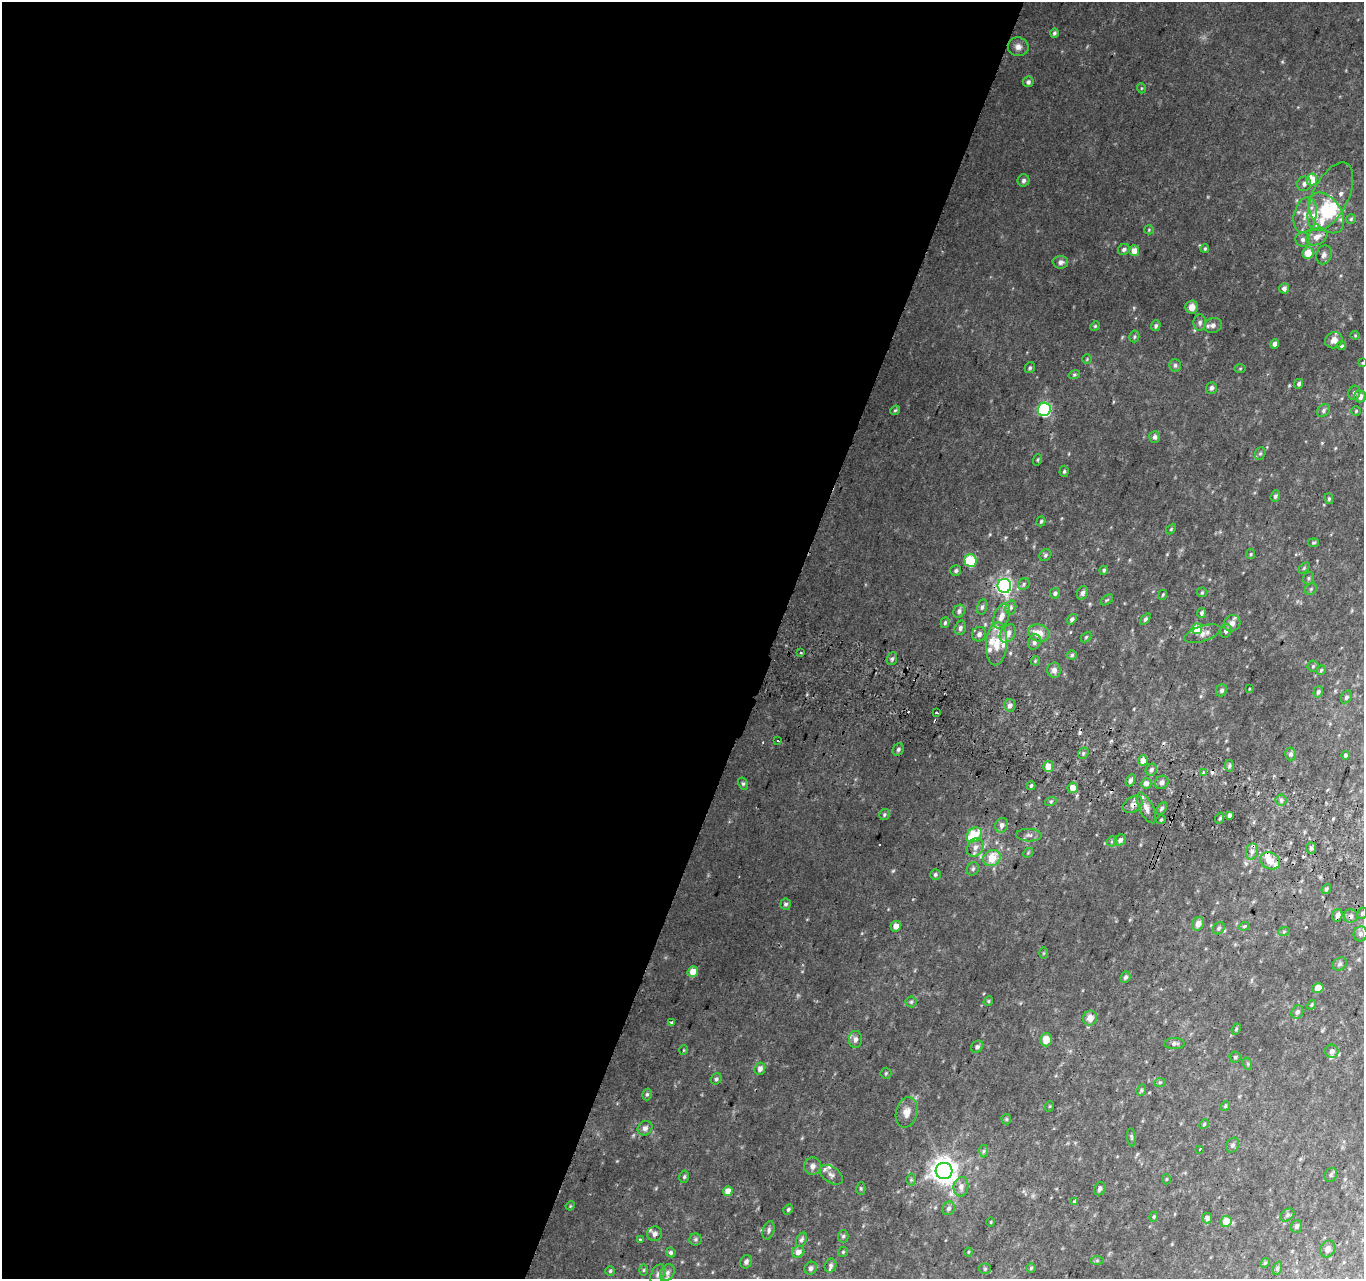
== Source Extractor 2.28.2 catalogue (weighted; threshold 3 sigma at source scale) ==
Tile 5 of 4 x 4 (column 1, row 2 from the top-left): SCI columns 23-1384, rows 2873-4149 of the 5485 x 5679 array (HDU 1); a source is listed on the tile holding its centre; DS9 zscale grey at full resolution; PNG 1366 x 1281 px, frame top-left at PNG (2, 2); each listed source drawn as its Kron ellipse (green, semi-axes under 4 px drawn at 4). Shown black and unused: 57% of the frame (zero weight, under 2 of 3 exposures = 2% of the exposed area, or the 3 px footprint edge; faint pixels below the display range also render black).
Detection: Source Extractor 2.28.2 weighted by HDU 2 'WHT'; one run over the whole footprint, this tile lists its part. Background 0.0468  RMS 0.011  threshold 0.0475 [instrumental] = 3 sigma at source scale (4.5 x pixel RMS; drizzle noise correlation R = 1.50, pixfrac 1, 0.0396/0.0396 arcsec/px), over >= 5 px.
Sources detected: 252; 1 too faint to see at this stretch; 1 inside a brighter object's white glare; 5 cosmic-ray / hot-pixel residue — neither listed nor drawn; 15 inside a brighter listed object's ellipse — not listed separately; the other 230 listed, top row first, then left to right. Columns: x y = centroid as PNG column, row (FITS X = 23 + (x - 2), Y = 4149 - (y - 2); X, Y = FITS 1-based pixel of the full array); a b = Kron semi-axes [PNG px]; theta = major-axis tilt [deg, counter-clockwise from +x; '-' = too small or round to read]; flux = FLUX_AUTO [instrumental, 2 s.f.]
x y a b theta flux
1054 33 4 4 - 2.1
1018 47 10 9 - 5.6
1028 82 5 5 - 3.5
1141 88 5 3 - 1
1312 179 6 5 - 26
1023 180 6 6 - 2.9
1304 184 7 7 - 4
1330 197 37 17 64 26
1326 213 23 14 -55 39
1305 215 18 11 78 15
1351 219 5 5 - 1.4
1149 230 5 4 - 1.2
1317 237 11 8 28 9.1
1303 239 7 7 - 3.8
1124 249 6 5 - 2.7
1205 249 4 3 - 1.4
1134 251 5 5 - 9.4
1308 253 6 5 - 17
1324 255 10 7 73 4.3
1060 262 8 6 -3 3.8
1284 288 5 5 - 3.9
1192 307 6 6 - 6.9
1200 323 8 6 85 3.1
1213 325 9 7 18 4.8
1095 326 5 4 - 1.3
1156 326 5 4 - 2.2
1355 335 4 4 - 1.1
1134 337 6 5 - 1.7
1334 340 9 8 - 7.3
1275 344 5 4 - 3.5
1341 346 4 4 - 1.7
1087 359 5 4 - 1.1
1363 363 4 3 - 0.95
1175 365 6 6 - 2.4
1030 368 6 5 - 1.9
1240 369 5 4 - 1.1
1074 375 6 4 17 1.5
1299 384 5 4 - 2.6
1211 388 6 5 - 3.3
1354 393 7 6 - 2.5
1360 396 6 5 - 6
1044 409 7 6 - 150
895 410 5 4 - 1.6
1323 410 7 5 49 2.5
1356 411 5 5 - 1.4
1155 437 6 5 - 2.9
1260 453 6 5 - 1.8
1037 460 6 3 71 1.4
1064 471 6 4 85 1.8
1275 496 6 4 70 2.2
1329 499 5 4 - 1.5
1041 521 5 4 - 1.5
1171 529 6 4 46 1.3
1313 543 5 3 - 1.3
1251 554 5 4 - 1.2
1045 555 6 5 - 2
970 560 6 6 - 57
1304 568 6 4 46 1.3
956 570 5 5 - 2.2
1104 570 5 4 - 1.8
1308 578 6 5 - 1.9
1024 584 6 5 - 2.2
1004 586 7 7 - 290
1311 589 6 5 - 1.8
1202 592 5 5 - 1.4
1055 593 5 5 - 2.4
1083 593 7 5 66 3.3
1163 595 5 3 - 1.3
1107 600 7 3 36 1.4
982 607 8 5 75 2.6
1011 607 7 5 77 2.5
959 611 7 5 58 3
1202 613 5 4 - 2.4
1001 616 13 7 66 8.5
1072 619 6 4 52 2.5
1145 619 6 4 52 2.4
945 623 5 4 - 1.8
1232 623 8 8 - 5.8
960 628 7 5 74 3.2
1197 629 5 5 - 29
1226 631 7 5 73 3.1
1008 633 10 7 56 8.6
1039 633 11 8 -18 14
979 634 7 7 - 3.9
1202 634 19 7 18 7.6
1086 637 6 4 45 1.3
1034 642 8 6 65 3.4
997 644 21 10 85 17
800 653 3 2 - 1.6
1072 655 5 5 - 1.9
892 659 6 5 - 2.3
1035 661 5 3 - 1
1313 666 5 5 - 1.5
1054 670 7 7 - 5.2
1321 670 5 4 - 1.4
1249 689 4 2 - 0.81
1222 690 6 5 - 2.7
1318 692 6 4 70 2.5
1346 697 7 5 59 2.2
1010 705 6 5 - 4.2
936 713 3 3 - 4.2
778 741 3 3 - 4.1
898 749 6 5 - 2.5
1083 753 6 5 - 1.9
1291 754 6 5 - 3.3
1345 755 4 4 - 2
1143 760 5 4 - 10
1048 766 5 5 - 13
1229 766 6 4 89 2.5
1151 770 6 5 - 2.9
1203 772 3 3 - 2
1130 780 6 4 64 3.1
1162 782 7 6 - 4.2
1146 783 5 5 - 6.1
743 784 6 4 -62 1.8
1031 786 4 3 - 1.6
1072 788 5 5 - 11
1281 800 5 5 - 2.5
1051 801 6 4 19 1.5
1133 805 10 7 35 6
1146 808 17 7 -65 7.6
1162 808 7 4 59 2.2
884 814 5 5 - 1.8
1229 815 4 3 - 2.6
1220 818 5 3 - 1.5
1161 820 4 3 - 1.1
1002 825 7 6 - 4.8
974 835 9 6 41 36
1029 835 12 6 -3 4.1
1120 840 6 5 - 4.3
1112 841 5 5 - 1.9
975 847 10 7 60 7.1
1311 848 6 5 - 2.4
1252 851 8 6 76 3.9
1028 853 6 4 45 1.4
992 858 9 7 27 26
1270 861 10 8 -25 11
973 869 7 6 - 2.4
935 875 5 5 - 2
1326 889 5 4 - 2
786 904 5 5 - 2.3
1362 913 6 4 68 1.9
1337 915 6 5 - 4.1
1351 916 7 7 - 3.2
1198 924 7 5 64 6.6
896 926 5 5 - 7.5
1244 926 5 4 - 1.4
1219 928 7 5 51 2.1
1284 931 6 4 20 1.4
1360 934 7 7 - 3.7
1043 953 6 4 89 1.2
1340 964 7 6 - 2.4
693 972 5 5 - 13
1125 977 6 4 66 2.6
1318 988 6 5 - 8.7
988 1001 5 4 - 1.4
911 1002 5 5 - 1.7
1311 1005 5 4 - 1.3
1297 1012 7 5 68 2.9
1090 1018 7 7 - 8.4
671 1022 3 3 - 3.7
1236 1029 6 4 67 1.5
855 1039 8 6 89 4.4
1046 1040 6 5 - 11
1174 1043 10 5 1 3.3
977 1047 7 5 53 2.6
684 1050 5 3 - 0.85
1332 1051 7 6 - 3.2
1235 1057 5 5 - 1.9
1248 1064 6 4 -72 1.5
760 1069 6 5 - 5
886 1073 5 5 - 1.5
716 1079 6 5 - 2.1
1160 1082 6 4 2 1.5
1141 1090 6 4 69 1.5
647 1094 6 4 74 1.8
1050 1106 5 3 - 1
1225 1106 5 4 - 1.4
907 1112 15 10 75 9.7
1006 1119 5 5 - 1.3
1204 1124 5 4 - 1.4
645 1128 8 6 43 4
1131 1137 9 3 -84 1.5
1233 1145 8 6 62 2.8
1200 1149 3 2 - 1.1
984 1151 6 4 88 1.9
812 1166 9 8 - 5.4
944 1171 8 8 - 1100
831 1175 13 8 -35 5.6
1331 1175 7 6 - 2.3
684 1177 6 5 - 1.9
1166 1179 5 3 - 0.94
911 1180 6 5 - 1.8
961 1187 10 7 81 5.4
861 1188 6 4 -89 1.4
1100 1189 7 5 61 3.4
728 1191 5 4 - 8.1
1074 1201 3 3 - 5.8
570 1206 5 3 - 0.99
948 1208 7 6 - 3.1
788 1210 5 4 - 1.8
1287 1215 8 5 42 2.9
1154 1217 5 4 - 1.3
1207 1218 5 5 - 3.9
1226 1221 5 5 - 17
991 1222 5 3 - 0.91
1296 1226 6 5 - 3.3
769 1230 9 5 71 3
655 1234 7 7 - 4
843 1236 6 5 - 2
695 1239 6 6 - 2
640 1240 3 3 - 3.7
801 1240 7 5 63 2.4
1328 1249 9 7 58 4.5
671 1252 5 4 - 2
798 1252 6 5 - 6.6
843 1252 5 5 - 1.5
968 1252 4 4 - 1.1
1097 1260 7 4 0 1.7
746 1262 7 5 61 3.3
1265 1263 5 4 - 1.4
831 1265 7 5 67 2.6
811 1268 6 5 - 3.7
1031 1268 5 4 - 1.5
1278 1268 7 4 71 2
985 1269 5 5 - 1.5
643 1270 5 3 - 1.2
610 1271 5 5 - 1.5
667 1273 9 6 59 3.8
658 1274 10 6 64 3.7
Overlapping masked pixels (flux is a lower limit): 2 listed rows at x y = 1133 805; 1351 916
Isophote crosses this tile's border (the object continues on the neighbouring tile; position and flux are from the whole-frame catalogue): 1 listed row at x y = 1363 363